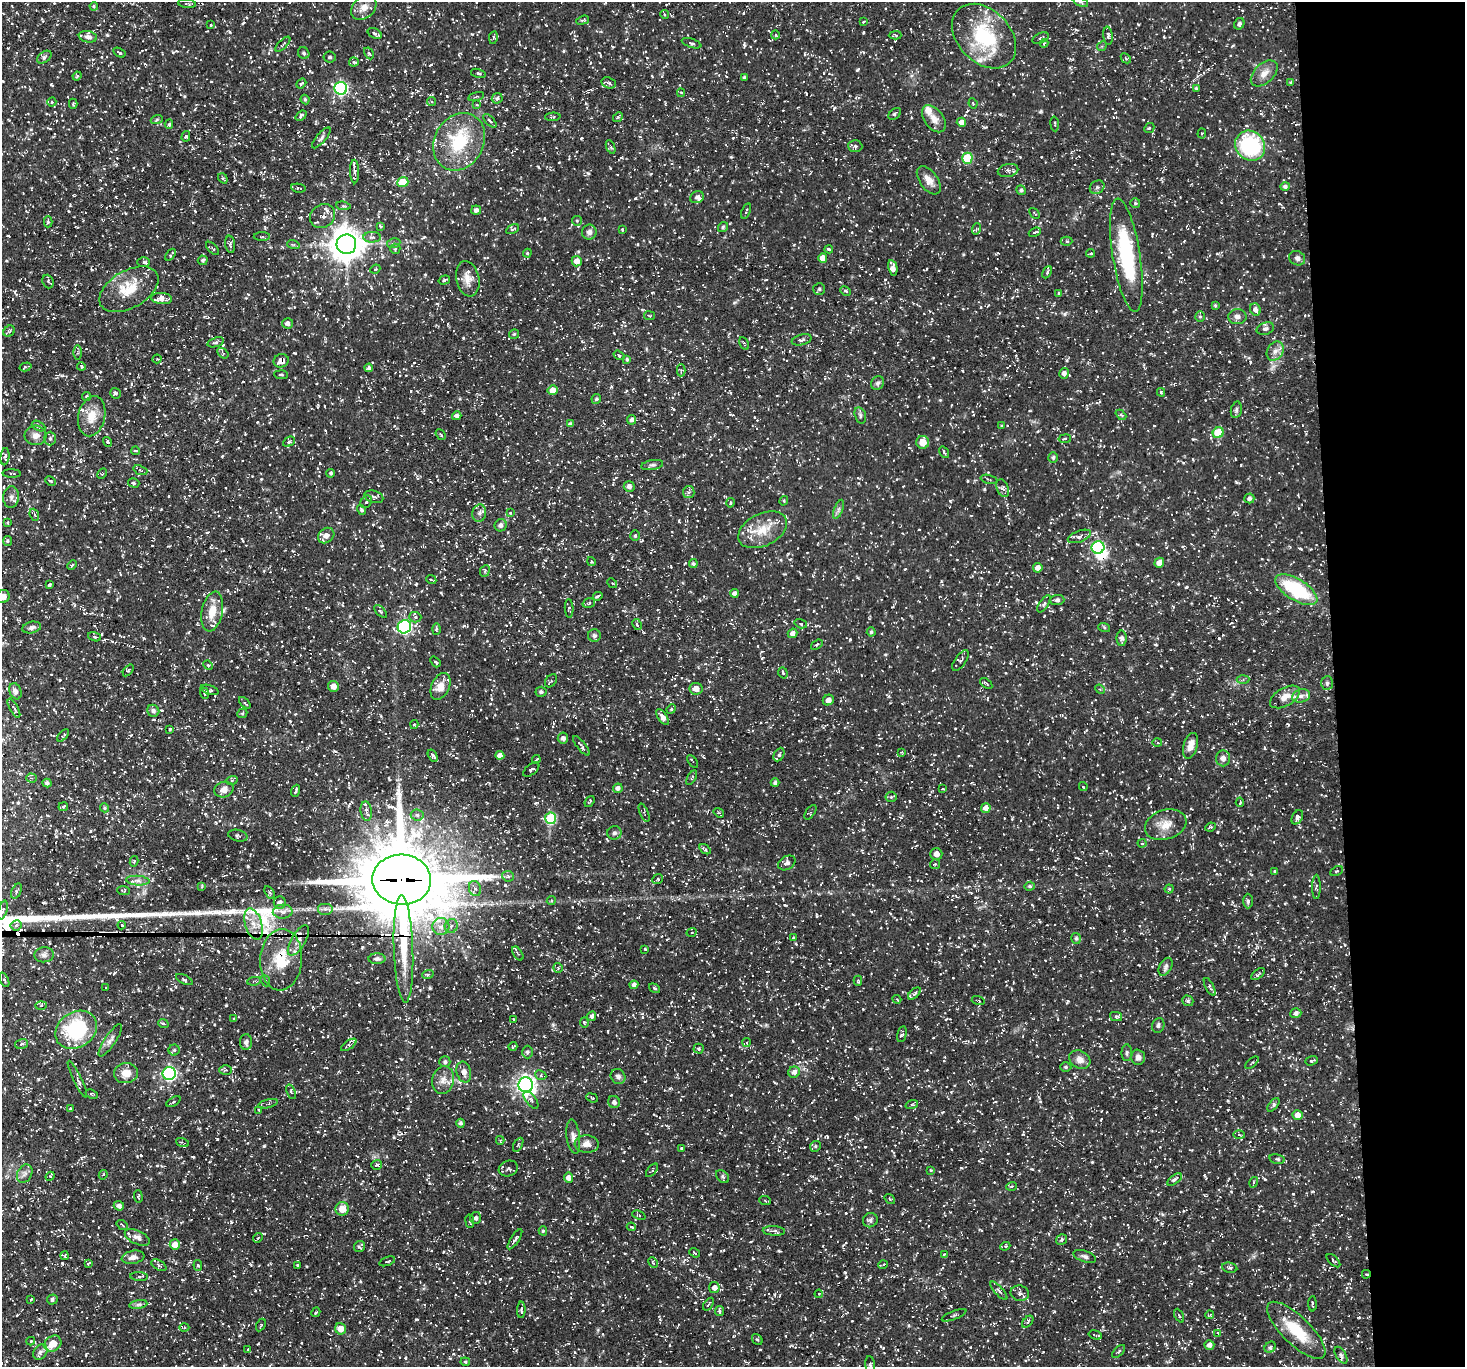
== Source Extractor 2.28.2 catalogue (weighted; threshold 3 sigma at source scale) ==
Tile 6 of 3 x 3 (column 3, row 2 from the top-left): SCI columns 2926-4388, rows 1510-2874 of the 4388 x 4367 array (HDU 1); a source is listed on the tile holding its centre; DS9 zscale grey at full resolution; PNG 1467 x 1369 px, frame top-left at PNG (2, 2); each listed source drawn as its Kron ellipse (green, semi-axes under 4 px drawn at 4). Shown black and unused: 9% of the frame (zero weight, under 3 of 5 exposures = <1% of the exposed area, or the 3 px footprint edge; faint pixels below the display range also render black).
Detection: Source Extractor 2.28.2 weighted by HDU 2 'WHT'; one run over the whole footprint, this tile lists its part. Background 0.0748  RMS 0.0041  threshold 0.0183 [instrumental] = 3 sigma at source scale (4.5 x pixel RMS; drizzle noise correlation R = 1.50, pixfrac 1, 0.05/0.05 arcsec/px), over >= 5 px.
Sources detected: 1321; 1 inside a brighter object's white glare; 59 cosmic-ray / hot-pixel residue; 3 long thin detections or spike segments (spike, bleed or trail) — neither listed nor drawn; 35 inside a brighter listed object's ellipse — not listed separately; of the other 1223, all 500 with FLUX_AUTO >= 0.507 (the completeness limit of this list) listed and drawn (723 fainter detections not listed), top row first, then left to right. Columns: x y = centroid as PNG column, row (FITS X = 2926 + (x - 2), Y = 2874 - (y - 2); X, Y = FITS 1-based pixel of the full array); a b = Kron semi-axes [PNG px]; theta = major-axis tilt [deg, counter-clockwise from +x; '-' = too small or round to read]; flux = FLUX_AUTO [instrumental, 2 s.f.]
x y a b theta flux
1080 2 8 4 -26 0.77
187 4 9 4 -6 0.86
94 6 4 4 - 0.61
364 8 14 10 42 3.8
664 14 4 4 - 0.57
583 20 7 3 18 0.55
864 22 4 3 - 0.64
1239 24 6 5 - 1.1
210 25 3 2 - 0.53
375 33 7 5 -28 1
775 35 4 4 - 0.51
895 35 6 3 1 0.69
984 36 37 26 -46 29
1108 36 9 4 -84 1.1
88 37 9 5 -11 1.4
493 38 6 3 79 0.6
1041 38 9 5 23 0.81
691 43 10 4 -18 0.86
1044 43 4 3 - 0.55
283 44 10 3 45 0.69
1102 46 5 4 - 0.62
119 53 6 3 -31 0.59
304 53 6 5 - 0.94
369 53 6 4 -61 0.62
44 57 8 5 36 1
330 57 6 5 - 0.92
1126 58 5 3 - 0.55
354 62 4 4 - 0.53
478 73 8 4 -14 0.74
1264 73 16 9 43 3.7
77 76 4 4 - 0.53
744 77 3 3 - 0.67
609 83 7 5 -18 1.1
1291 83 4 4 - 0.61
301 84 5 3 - 0.56
341 88 6 6 - 70
1196 88 4 4 - 0.6
681 93 4 4 - 0.51
476 97 8 2 16 0.52
497 98 5 5 - 1
305 100 5 3 - 0.61
431 101 5 4 - 0.66
52 102 4 4 - 0.58
973 103 5 3 - 0.58
73 104 5 4 - 0.54
477 105 4 3 - 0.51
895 114 7 5 39 1
301 116 6 4 39 1.3
553 117 8 4 3 0.63
618 117 5 4 - 0.55
157 119 6 4 20 0.52
934 119 15 9 -53 3.5
490 121 8 3 -47 0.93
961 122 5 4 - 2.5
169 124 5 4 - 0.66
1055 124 7 3 -86 0.58
1149 128 5 4 - 0.57
1202 134 5 4 - 0.6
186 136 5 4 - 0.59
321 138 13 4 49 1.2
459 142 30 24 61 25
855 146 7 6 - 0.99
1250 146 16 14 -45 38
611 147 7 4 -68 0.61
967 158 5 5 - 20
1008 170 10 6 11 1.3
354 171 12 4 -88 1.2
223 178 5 3 - 0.59
929 180 16 9 -54 3.6
403 182 6 5 - 12
1097 187 8 6 33 1.1
1285 187 5 4 - 1.2
298 188 7 3 -9 0.67
1021 190 5 4 - 0.88
697 197 7 6 - 1.3
1135 203 5 5 - 0.64
343 206 7 3 -6 0.55
476 210 5 4 - 1.1
746 211 8 2 71 0.55
1035 213 6 3 -46 0.6
323 216 13 11 39 2.5
577 221 5 5 - 0.57
48 222 5 3 - 0.69
381 226 4 2 - 0.57
723 227 5 5 - 0.66
513 229 7 4 26 0.73
976 229 6 3 72 0.54
622 230 3 3 - 0.63
589 232 7 7 - 1.8
1035 232 6 3 21 0.6
262 236 8 3 0 0.62
372 237 8 5 3 1.3
1066 241 6 4 0 0.67
394 243 7 4 9 0.74
230 244 9 5 -83 1
293 244 6 4 -18 0.62
346 244 10 10 - 750
213 248 8 3 -45 0.57
395 249 5 5 - 0.6
829 249 4 3 - 0.68
527 253 4 4 - 0.51
1091 253 4 3 - 0.56
170 255 7 3 55 0.56
1126 255 57 14 -81 41
823 258 4 4 - 4.4
1297 258 8 7 - 1.5
203 260 5 4 - 0.88
577 261 5 5 - 3
144 262 6 4 -1 0.77
893 268 8 4 -78 2.4
375 269 5 4 - 0.54
1047 272 6 4 64 0.72
468 279 18 11 -79 4.2
444 280 6 4 18 0.65
48 282 7 5 -69 0.9
129 289 32 18 30 13
819 289 6 6 - 0.95
846 291 6 4 -27 0.56
1058 293 3 3 - 0.57
162 299 10 5 -5 2.9
1215 305 4 3 - 0.52
1255 309 6 5 - 1.7
650 316 6 3 -9 0.53
1200 317 5 5 - 0.62
1237 317 9 7 7 2
288 323 5 5 - 1.6
1265 329 9 6 17 1.3
9 331 6 5 - 0.64
514 334 5 5 - 0.58
802 340 10 5 15 1.1
216 342 8 4 17 0.82
744 343 7 3 -62 0.54
1275 351 10 7 57 2.4
77 352 7 3 89 0.65
223 353 6 4 -35 0.69
619 355 6 4 -34 0.74
157 359 4 4 - 0.52
627 359 4 3 - 0.7
281 361 8 6 21 2.8
81 366 4 3 - 0.99
25 367 6 3 16 0.64
369 368 4 4 - 1
681 370 6 4 90 0.54
1064 373 5 5 - 1.8
281 375 7 3 -3 0.55
877 383 7 6 - 1.1
553 390 5 5 - 4.6
1161 392 4 3 - 0.71
115 393 6 5 - 0.78
87 396 4 4 - 0.58
596 399 5 4 - 0.67
1236 410 8 5 79 1
860 415 8 5 -73 1
1121 415 6 3 -43 0.51
92 416 20 13 77 6.7
457 416 5 4 - 1.6
631 420 5 4 - 1.3
571 424 4 4 - 1.1
38 426 7 4 -27 0.83
1002 426 4 4 - 0.51
1218 433 6 5 - 15
441 434 6 3 -49 0.55
36 435 11 9 -4 2.9
50 438 7 5 -90 1
1065 439 6 3 9 0.52
108 442 5 4 - 0.66
289 442 6 4 27 0.83
923 442 6 6 - 5.4
136 451 4 2 - 0.58
944 452 6 3 -54 0.57
5 457 8 4 84 1.1
1053 457 5 4 - 0.76
652 465 11 5 10 0.98
140 470 7 4 -20 0.7
331 473 4 4 - 0.68
12 474 9 3 -2 0.58
102 474 6 4 60 0.53
989 479 9 3 -15 0.52
50 481 6 3 -26 0.54
134 483 6 4 -16 0.67
629 486 5 5 - 1.6
1003 488 9 6 -68 1.1
689 492 6 5 - 0.98
11 497 11 8 85 1.9
374 497 10 6 -16 1.2
1249 498 5 5 - 1.4
784 501 5 4 - 0.57
366 502 7 5 58 0.92
730 503 4 3 - 0.54
838 509 10 3 69 1
362 510 5 4 - 0.85
479 513 9 7 76 2
510 513 4 3 - 0.55
34 515 6 4 -69 0.72
8 522 4 3 - 0.58
501 525 6 6 - 1.4
763 530 26 16 26 9.6
326 536 9 7 38 2.8
635 536 5 4 - 0.69
1079 536 12 5 21 1.9
8 541 5 4 - 0.61
1098 547 6 6 - 50
591 562 4 4 - 0.57
1159 563 5 4 - 3.6
693 564 4 4 - 0.83
72 565 5 3 - 0.52
1038 568 5 5 - 2.8
485 571 6 4 67 0.64
431 580 5 2 - 0.59
612 583 5 4 - 0.53
49 585 3 3 - 0.6
1296 590 24 10 -32 29
734 593 4 4 - 1.5
598 596 5 2 - 0.86
3 597 7 6 - 3.5
1057 600 7 5 3 1.3
589 603 6 4 19 0.77
1044 604 10 4 57 0.89
569 608 9 4 -87 0.79
381 611 8 4 -43 0.71
212 612 20 10 79 6.3
415 617 6 5 - 0.97
637 624 6 4 -62 0.76
801 624 6 4 -17 0.66
32 627 9 5 12 1.3
404 627 7 6 - 63
1104 627 6 4 -19 0.53
436 629 6 4 88 0.65
871 632 4 4 - 0.73
793 633 5 4 - 2
594 635 6 6 - 1
94 637 6 4 -20 0.64
1122 638 8 5 89 1.5
817 645 6 4 36 0.92
960 660 12 5 55 1
435 662 6 3 -51 0.7
208 665 5 4 - 0.51
128 670 7 4 51 0.61
783 673 6 4 -71 0.69
1243 680 6 4 3 0.73
551 681 7 5 54 0.8
986 683 7 3 -35 0.63
1327 683 7 5 87 0.99
333 686 6 5 - 2.6
441 686 14 9 65 5.1
696 689 6 6 - 3
1100 689 5 4 - 0.54
210 690 9 4 -18 1
15 691 8 6 -69 1.7
541 692 5 5 - 1
205 693 6 4 -69 0.83
1301 696 9 6 17 1.7
1285 697 16 9 30 4.3
828 700 6 5 - 2
245 703 7 3 -45 0.51
14 708 10 3 -61 0.83
671 709 5 4 - 0.54
153 711 6 5 - 1.4
242 713 5 4 - 0.57
663 717 9 4 -54 2.6
414 724 4 4 - 0.61
170 729 4 3 - 0.61
63 735 7 3 45 0.71
563 738 5 5 - 1.4
1157 743 5 3 - 0.52
581 746 12 3 -51 1.2
1190 746 13 7 73 3.7
902 752 4 3 - 0.54
500 755 4 4 - 2.5
779 755 7 5 63 0.93
433 756 6 4 -58 1.3
1223 758 8 7 - 2
536 759 4 2 - 0.63
693 761 7 3 -52 0.51
531 770 9 5 39 0.87
31 778 5 4 - 0.68
692 778 8 4 60 0.59
232 780 6 4 20 0.55
47 783 4 4 - 0.85
775 783 4 4 - 1.1
1083 787 4 3 - 0.55
618 788 5 4 - 1.6
943 789 3 2 - 0.56
224 790 10 7 16 2.7
296 791 6 3 70 0.74
891 797 5 5 - 0.63
590 801 6 2 53 0.51
1240 802 4 3 - 0.63
63 807 5 3 - 0.78
104 808 5 4 - 0.63
986 808 5 4 - 2.7
366 811 10 5 -83 1.5
810 812 8 4 54 0.58
644 813 10 3 -67 0.57
719 813 5 4 - 0.6
417 815 6 5 - 1.1
1297 817 8 5 61 1.6
551 818 6 5 - 24
1166 825 21 14 18 6.2
1211 827 5 3 - 0.53
614 833 7 6 - 1.2
238 836 10 5 -14 0.94
1142 843 4 4 - 0.62
705 849 6 4 -33 0.94
936 854 6 6 - 1.9
134 861 5 4 - 0.68
787 863 9 6 30 1.8
935 864 5 5 - 0.8
1275 871 4 3 - 0.58
1337 871 7 4 24 0.62
508 876 6 5 - 0.8
658 879 5 4 - 0.7
402 880 29 25 -4 5000
138 881 11 4 -4 1.7
1030 886 5 4 - 0.73
202 887 4 3 - 0.56
1316 887 12 4 89 0.94
475 889 8 6 -71 1.5
1169 889 4 4 - 0.55
16 891 8 4 65 0.77
123 891 6 4 -6 0.76
270 892 7 4 -59 0.86
551 901 4 3 - 0.51
1248 901 7 5 -90 0.9
280 903 6 6 - 2.2
325 909 8 6 0 1.4
3 910 10 3 74 0.69
283 912 10 7 3 2.5
253 924 16 8 -73 4.4
16 925 5 5 - 0.92
122 925 4 4 - 0.6
451 926 7 6 - 1.4
441 927 8 8 - 2.6
691 932 5 4 - 0.62
794 938 4 3 - 0.63
1076 938 5 5 - 0.87
298 940 17 7 60 4.6
403 949 54 9 -88 16
645 949 3 3 - 0.53
518 954 8 4 -56 0.82
44 955 10 7 5 1.6
377 959 8 5 0 1.1
281 960 31 21 86 18
1166 967 9 6 61 1.1
558 968 5 5 - 0.53
428 974 6 3 20 0.56
1258 974 8 3 41 0.74
184 979 9 4 -27 0.68
4 980 7 3 -66 0.57
254 981 7 4 8 0.78
265 981 6 4 -67 0.65
858 981 5 4 - 0.52
634 985 4 4 - 1.5
1210 987 10 3 -62 0.87
106 988 3 3 - 0.54
654 988 6 3 -35 0.69
914 993 8 4 41 0.75
897 999 4 3 - 0.56
978 1001 6 3 -17 0.71
1188 1001 6 5 - 0.87
41 1006 6 4 2 0.54
1296 1013 5 5 - 1.7
592 1016 5 4 - 0.94
1116 1016 6 4 -13 0.63
233 1019 4 3 - 0.54
514 1020 3 3 - 0.51
163 1023 5 3 - 0.65
584 1023 5 3 - 0.53
1158 1025 7 6 - 1.4
76 1030 22 17 34 36
902 1034 8 4 76 0.8
110 1040 19 5 56 2.3
246 1042 8 6 88 1.2
746 1042 4 4 - 0.51
21 1044 7 4 16 0.76
349 1045 9 4 34 1.1
513 1046 4 4 - 0.68
699 1049 5 5 - 0.7
174 1050 5 5 - 0.76
527 1052 6 5 - 1.2
1127 1053 8 5 -89 1
1138 1057 7 7 - 2.1
1080 1060 11 8 -28 3.1
1312 1061 6 3 19 0.85
445 1062 5 5 - 1.1
1252 1063 8 3 42 0.53
1066 1067 5 4 - 0.83
226 1070 6 5 - 0.77
464 1072 10 7 -75 2.4
794 1072 6 5 - 2
126 1073 12 10 9 4.5
169 1074 6 6 - 79
541 1075 6 5 - 0.78
618 1076 8 7 - 1.5
77 1079 20 4 -64 1.4
443 1080 14 11 74 3.4
526 1085 7 7 - 190
291 1092 7 3 -67 0.59
92 1094 6 4 -27 0.51
592 1098 6 3 -22 0.57
531 1100 10 5 -53 1.1
173 1102 8 3 30 0.64
614 1102 6 6 - 1.1
268 1104 10 3 14 0.63
912 1104 6 4 19 0.68
1273 1105 8 4 51 0.77
70 1108 3 2 - 0.54
259 1110 4 3 - 0.55
1298 1115 5 4 - 3.4
461 1123 4 4 - 1
1239 1135 5 4 - 0.55
573 1137 17 7 -83 2.3
500 1140 4 3 - 0.57
182 1142 6 4 -19 0.62
587 1144 12 8 -5 2.9
518 1145 8 4 62 0.68
815 1146 6 5 - 0.77
681 1148 3 3 - 0.57
1277 1159 8 4 -13 0.75
377 1165 5 5 - 0.64
508 1169 10 7 19 1.4
652 1170 8 4 50 0.61
931 1170 3 3 - 0.51
25 1174 10 7 63 1.7
103 1175 5 3 - 0.56
50 1176 5 4 - 0.54
723 1177 7 5 -45 0.83
569 1178 5 4 - 2.4
1175 1179 8 4 36 1.3
1254 1182 5 3 - 0.51
1011 1186 5 3 - 0.55
138 1197 6 4 -88 0.59
890 1199 6 4 -36 0.52
765 1200 6 4 -5 0.56
119 1206 5 4 - 1.5
342 1209 7 6 - 5.2
639 1215 7 3 -21 0.51
476 1218 6 5 - 1.2
870 1220 7 7 - 1.1
470 1221 6 3 -82 0.55
122 1225 6 3 -37 0.52
631 1227 5 3 - 0.54
543 1231 4 4 - 0.6
774 1231 11 5 -3 1.4
137 1237 13 6 -25 1.8
258 1238 5 4 - 0.58
515 1239 11 4 56 1.2
1061 1240 6 5 - 0.86
175 1245 5 5 - 4.2
1005 1246 5 4 - 0.58
359 1247 6 5 - 0.8
695 1253 6 3 -37 0.73
944 1254 4 3 - 0.58
65 1256 4 3 - 0.53
1085 1256 12 5 -20 1.3
133 1257 11 6 10 2.4
387 1261 8 3 19 0.6
1333 1261 8 3 -44 0.57
89 1263 4 3 - 0.68
653 1263 6 4 -64 0.61
159 1265 8 4 -30 0.88
198 1265 5 4 - 0.67
883 1265 5 3 - 0.53
298 1266 4 3 - 0.71
1230 1268 8 5 -11 1
1366 1274 4 4 - 0.68
139 1277 9 3 -4 0.54
714 1288 5 5 - 2.2
999 1291 12 4 -48 1
1020 1293 9 7 -14 1.7
819 1294 4 3 - 0.54
31 1299 3 2 - 0.54
52 1300 5 5 - 1.1
138 1304 9 4 9 1
708 1304 7 3 55 0.59
1312 1304 8 3 -89 0.65
521 1310 8 4 88 0.81
720 1311 5 4 - 0.83
316 1312 5 4 - 0.57
954 1315 13 3 21 0.67
1210 1315 4 3 - 0.55
1179 1316 7 3 -63 0.59
1028 1322 7 4 49 0.82
261 1325 7 4 61 0.52
184 1327 5 3 - 0.54
340 1329 6 5 - 4.3
1296 1330 38 14 -44 16
1218 1333 3 3 - 0.56
1095 1335 7 2 -16 0.52
757 1340 6 5 - 0.61
31 1341 4 3 - 0.63
53 1344 9 7 36 5.5
1209 1345 5 4 - 1.8
1270 1347 6 5 - 0.74
248 1350 4 3 - 0.57
1119 1351 8 3 46 0.73
40 1352 8 6 50 1.4
1341 1355 9 5 -60 1.1
465 1362 5 4 - 0.56
870 1365 9 5 -84 0.84
Overlapping masked pixels (flux is a lower limit): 7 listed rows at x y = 281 361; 402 880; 298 940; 403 949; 281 960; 464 1072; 1366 1274
Isophote crosses this tile's border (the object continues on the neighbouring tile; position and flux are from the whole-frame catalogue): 3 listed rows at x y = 1080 2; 3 597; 870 1365
Unlisted compact peaks at least as high as the median listed source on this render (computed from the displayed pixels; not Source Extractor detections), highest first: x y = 1041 111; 38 1079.